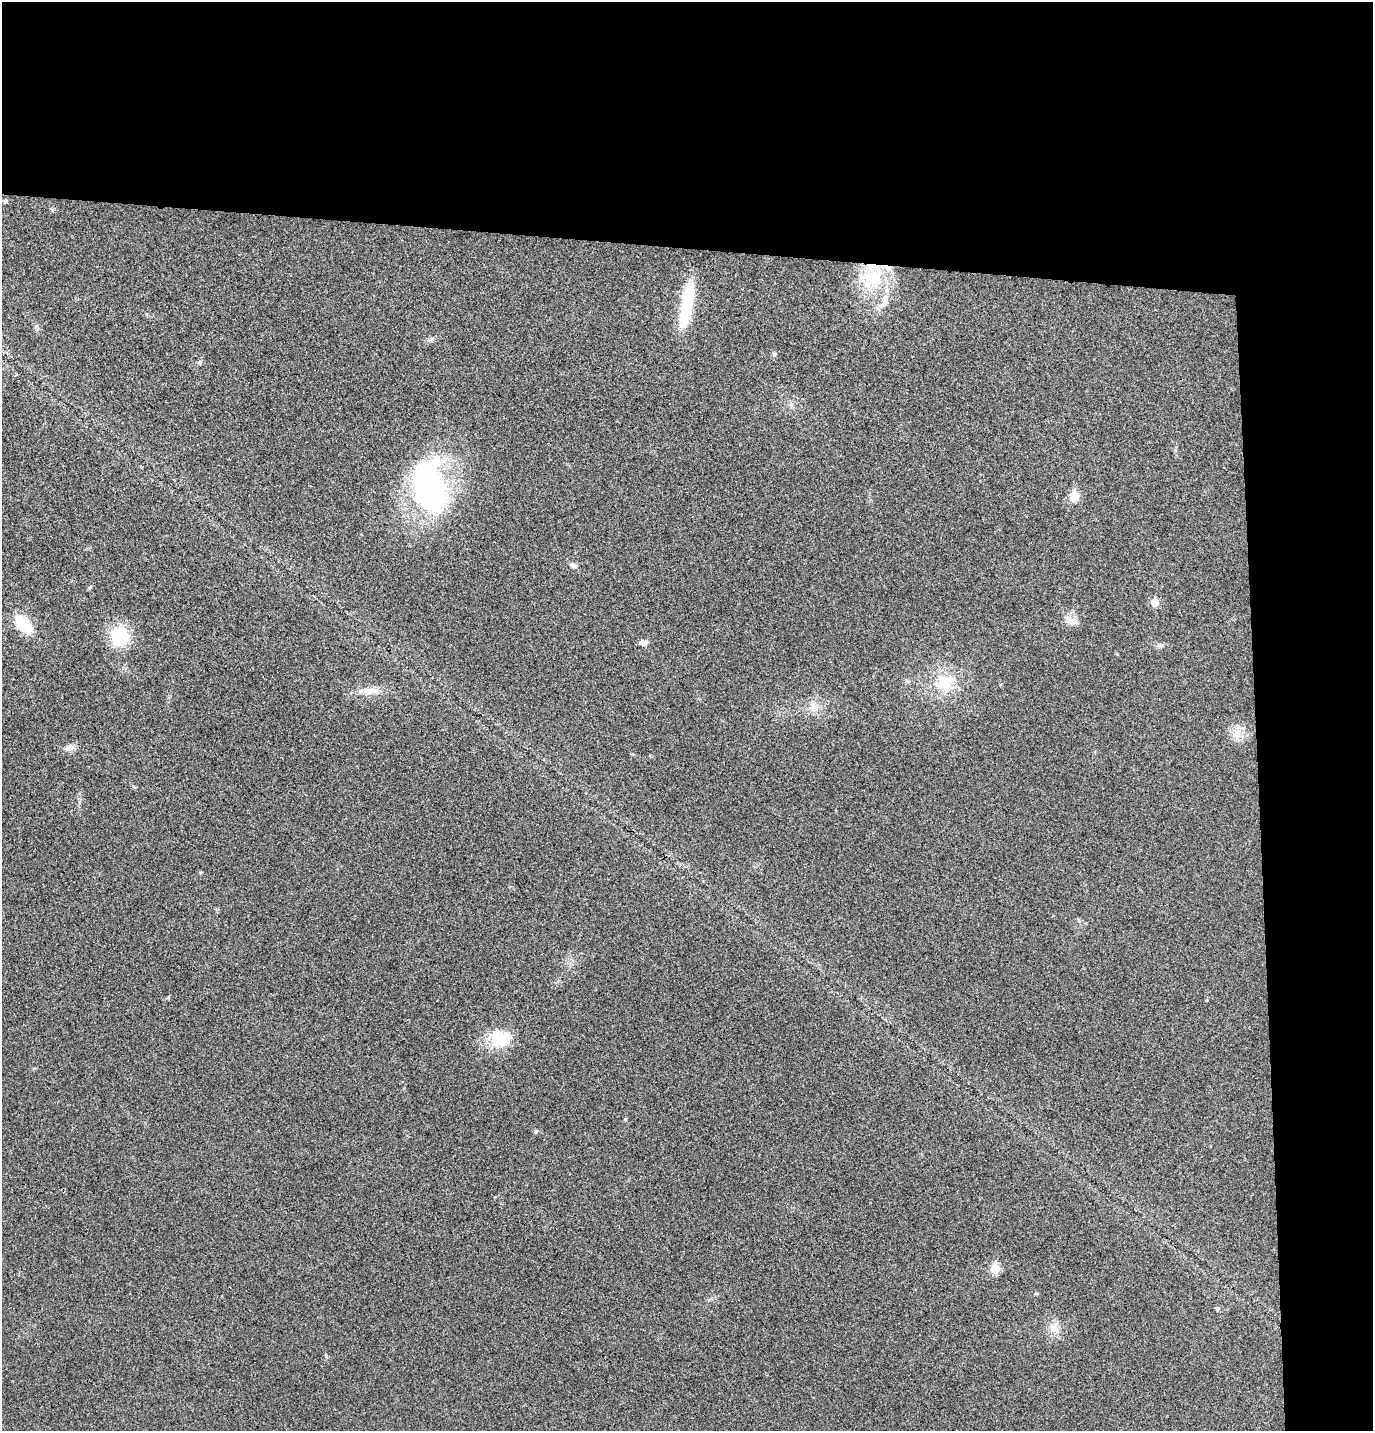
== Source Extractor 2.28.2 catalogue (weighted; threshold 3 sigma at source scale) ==
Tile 3 of 3 x 3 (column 3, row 1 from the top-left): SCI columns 2872-4242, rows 2865-4293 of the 4373 x 4297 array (HDU 1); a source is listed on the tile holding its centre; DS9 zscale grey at full resolution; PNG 1375 x 1433 px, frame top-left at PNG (2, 2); no overlay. Shown black and unused: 24% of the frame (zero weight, under 3 of 4 exposures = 6% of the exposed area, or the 3 px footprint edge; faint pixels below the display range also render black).
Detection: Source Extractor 2.28.2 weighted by HDU 2 'WHT'; one run over the whole footprint, this tile lists its part. Background 0.0298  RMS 0.006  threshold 0.0268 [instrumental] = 3 sigma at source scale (4.5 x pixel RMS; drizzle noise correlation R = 1.50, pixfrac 1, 0.05/0.05 arcsec/px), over >= 5 px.
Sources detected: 30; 3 inside a brighter listed object's ellipse — not listed separately; the other 27 listed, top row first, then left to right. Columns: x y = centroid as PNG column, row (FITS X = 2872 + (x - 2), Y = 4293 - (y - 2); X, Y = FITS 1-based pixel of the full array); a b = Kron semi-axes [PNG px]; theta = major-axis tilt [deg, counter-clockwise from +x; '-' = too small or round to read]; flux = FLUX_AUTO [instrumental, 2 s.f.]
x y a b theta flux
5 201 7 5 11 1.2
872 279 36 31 34 39
686 305 53 12 80 35
774 354 6 5 - 1.2
200 362 7 4 72 0.98
430 488 51 32 -78 150
1074 496 6 5 - 22
573 565 10 7 -29 1.9
1155 602 6 6 - 10
1072 621 19 11 -32 5.1
24 624 17 10 -44 26
119 636 20 18 -69 30
643 642 10 7 -2 2.5
1160 645 9 7 -3 2.1
944 682 32 20 26 23
370 690 30 9 5 8
814 707 15 13 -59 6.9
1236 733 16 11 29 6.9
69 748 16 8 22 3.7
200 872 5 4 - 0.68
499 1039 26 20 3 21
625 1119 5 4 - 0.67
536 1131 6 5 - 0.9
995 1268 6 5 - 24
1036 1293 6 4 0 0.64
1217 1308 6 5 - 0.95
1054 1328 16 11 -29 6.1
Unlisted compact peaks at least as high as the median listed source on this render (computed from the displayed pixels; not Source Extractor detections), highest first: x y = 432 339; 1207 1000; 36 326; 326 1356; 632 754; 52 210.